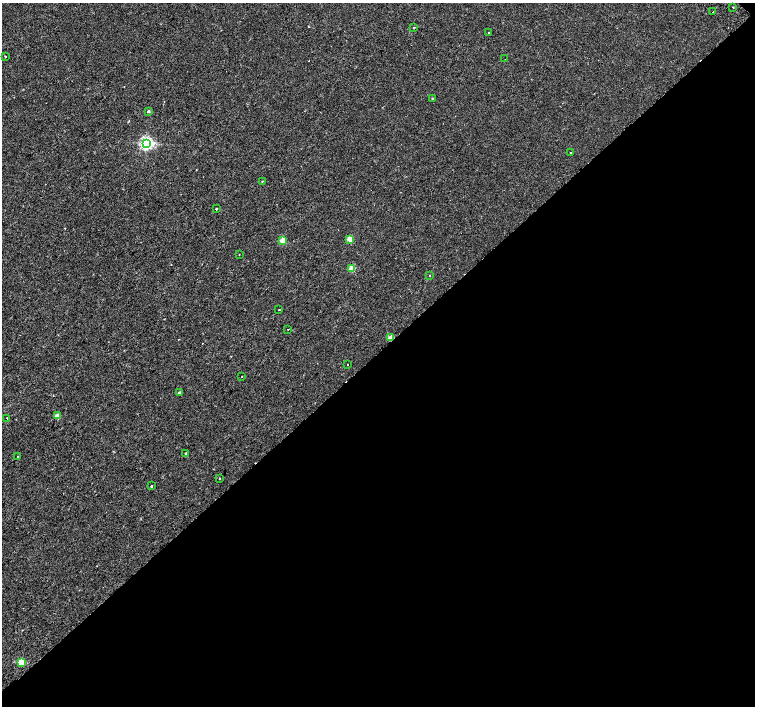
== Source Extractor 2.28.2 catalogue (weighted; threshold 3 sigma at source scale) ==
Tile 12 of 4 x 4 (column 4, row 3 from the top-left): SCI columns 4561-6065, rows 1605-3012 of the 6117 x 6089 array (HDU 1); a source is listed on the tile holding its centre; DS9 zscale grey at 2 x 2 block average (1 PNG px = mean of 2 x 2 image px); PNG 757 x 708 px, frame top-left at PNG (2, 3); each listed source drawn as its Kron ellipse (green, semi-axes under 4 px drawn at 4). Shown black and unused: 50% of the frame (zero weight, under 2 of 3 exposures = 3% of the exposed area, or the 3 px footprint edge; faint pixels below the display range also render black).
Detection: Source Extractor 2.28.2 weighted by HDU 2 'WHT'; one run over the whole footprint, this tile lists its part. Background 0.00183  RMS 0.0023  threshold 0.0105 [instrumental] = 3 sigma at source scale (4.5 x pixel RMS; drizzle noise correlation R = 1.50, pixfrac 1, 0.0396/0.0396 arcsec/px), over >= 5 px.
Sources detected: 32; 2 cosmic-ray / hot-pixel residue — neither listed nor drawn; the other 30 listed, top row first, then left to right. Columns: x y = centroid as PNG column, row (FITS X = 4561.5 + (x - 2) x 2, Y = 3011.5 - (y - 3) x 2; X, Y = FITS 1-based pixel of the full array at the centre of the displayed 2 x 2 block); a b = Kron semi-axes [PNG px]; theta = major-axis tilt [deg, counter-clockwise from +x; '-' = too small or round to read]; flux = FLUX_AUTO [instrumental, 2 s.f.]
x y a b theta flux
733 7 2 2 - 0.27
713 12 2 2 - 1.2
414 27 2 2 - 0.57
489 32 2 2 - 0.57
5 56 2 2 - 3
505 59 2 2 - 0.36
432 98 2 2 - 0.42
148 111 3 2 - 1.2
146 143 4 4 - 110
571 153 2 2 - 0.74
262 181 2 2 - 0.26
216 209 2 2 - 1
350 239 3 3 - 11
283 241 3 3 - 12
239 255 2 2 - 0.24
352 269 3 3 - 12
430 275 2 2 - 0.23
279 309 2 2 - 0.52
288 329 2 2 - 0.27
391 338 3 2 - 10
348 364 2 2 - 0.26
242 376 2 2 - 0.24
179 393 3 2 - 1.2
57 416 3 2 - 6.7
7 418 2 2 - 1.1
185 453 2 2 - 0.77
18 456 2 2 - 0.27
219 478 2 2 - 1.4
151 486 2 2 - 1.9
21 662 3 3 - 18
Overlapping masked pixels (flux is a lower limit): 1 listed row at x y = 391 338
Diffuse or blended objects may show on this block-average render without a row.